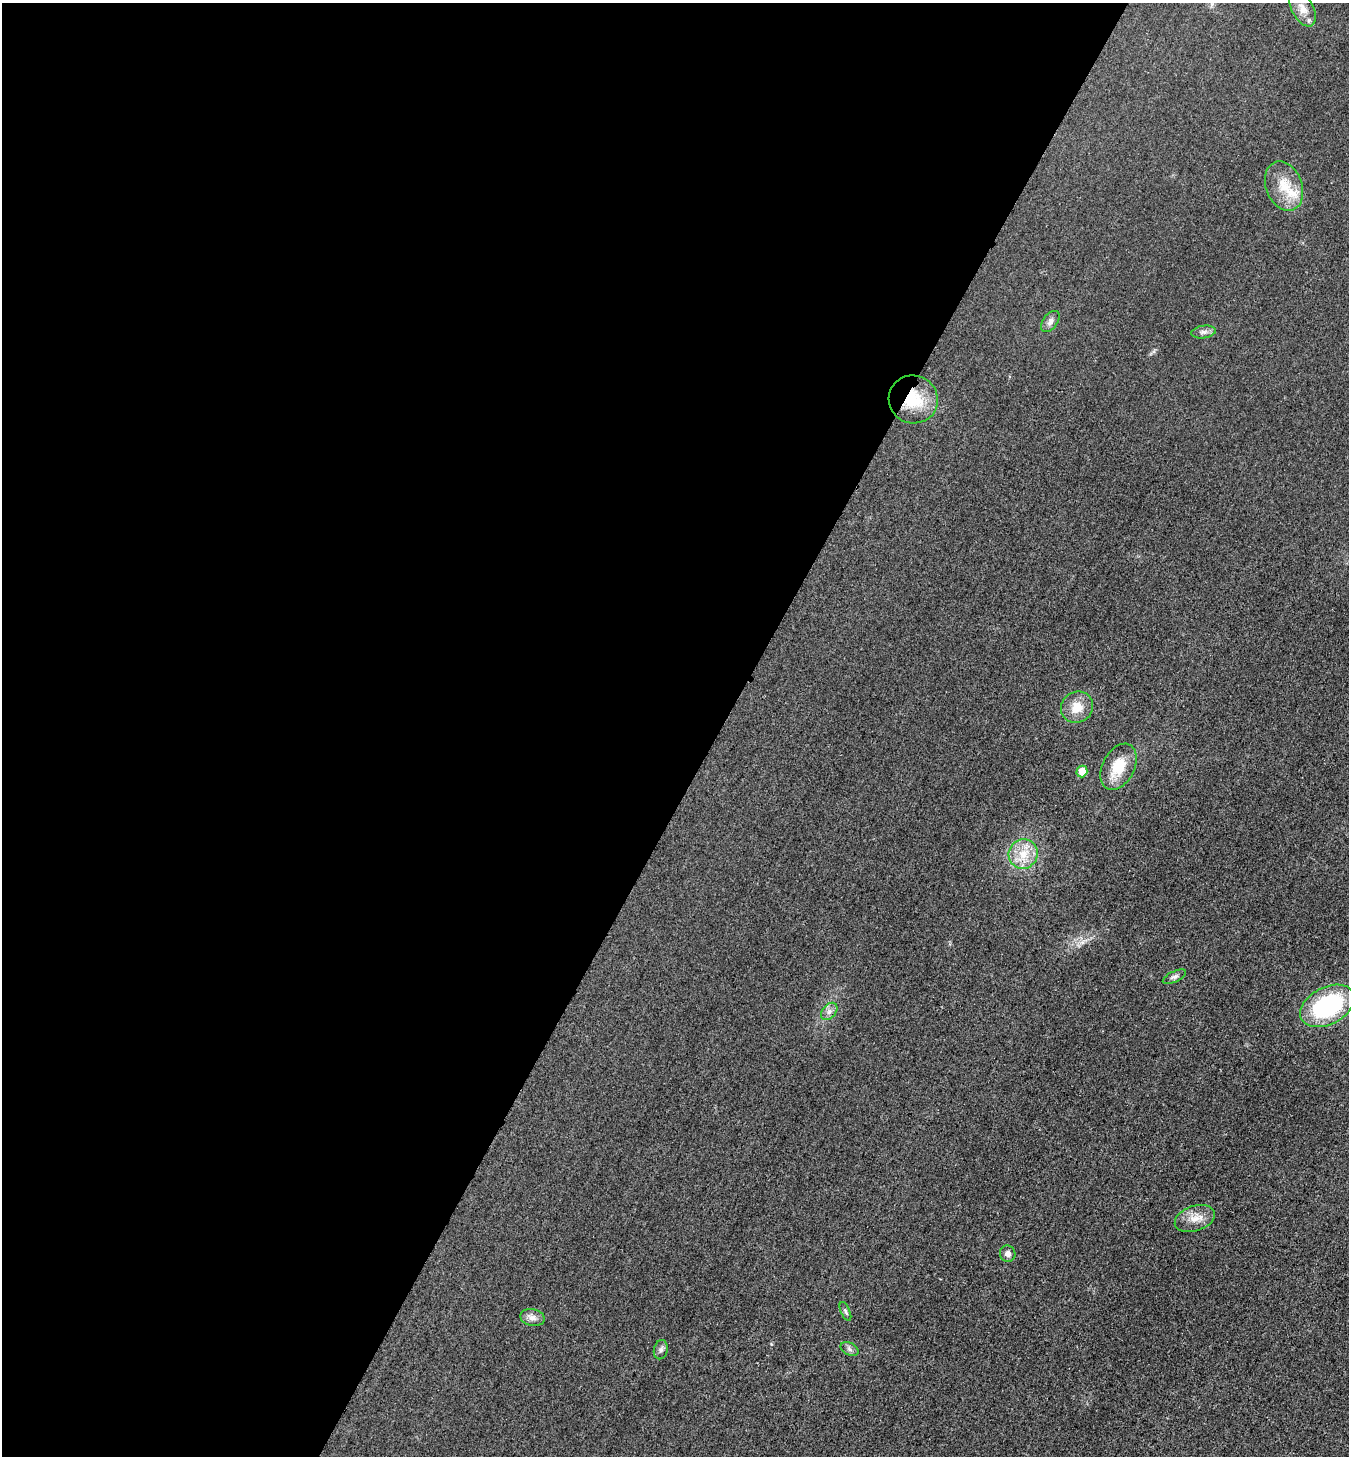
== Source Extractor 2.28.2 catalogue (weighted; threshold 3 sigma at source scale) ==
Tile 5 of 4 x 4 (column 1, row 2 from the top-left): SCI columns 390-1736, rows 3108-4561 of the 6023 x 6034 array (HDU 1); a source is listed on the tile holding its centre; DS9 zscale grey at full resolution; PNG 1351 x 1458 px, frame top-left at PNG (2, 3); each listed source drawn as its Kron ellipse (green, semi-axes under 4 px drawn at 4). Shown black and unused: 53% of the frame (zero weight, under 3 of 4 exposures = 2% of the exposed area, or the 3 px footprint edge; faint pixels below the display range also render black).
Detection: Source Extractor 2.28.2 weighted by HDU 2 'WHT'; one run over the whole footprint, this tile lists its part. Background 0.0262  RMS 0.0062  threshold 0.0281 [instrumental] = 3 sigma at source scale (4.5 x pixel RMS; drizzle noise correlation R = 1.50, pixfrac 1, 0.05/0.05 arcsec/px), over >= 5 px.
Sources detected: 20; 2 inside a brighter listed object's ellipse — not listed separately; the other 18 listed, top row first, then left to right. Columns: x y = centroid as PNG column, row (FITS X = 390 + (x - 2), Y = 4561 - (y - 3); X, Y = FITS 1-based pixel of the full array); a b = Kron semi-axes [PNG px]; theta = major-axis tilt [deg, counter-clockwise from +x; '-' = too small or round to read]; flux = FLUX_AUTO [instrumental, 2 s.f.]
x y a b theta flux
1303 9 19 10 -61 6.3
1284 186 26 18 -69 16
1050 322 12 7 54 2.9
1203 332 12 6 9 2.8
913 399 25 24 - 24
1077 707 16 15 - 10
1118 767 24 16 63 17
1082 771 6 5 - 8.5
1023 854 15 14 - 12
1174 977 12 5 25 1.9
1327 1006 29 18 28 71
829 1011 10 6 50 2.7
1195 1219 20 12 19 8.4
1008 1254 8 7 - 3
845 1311 10 4 -66 1.4
532 1318 12 8 -12 3.7
850 1349 9 6 -28 2
661 1350 10 7 76 2.2
Overlapping masked pixels (flux is a lower limit): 1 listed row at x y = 913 399